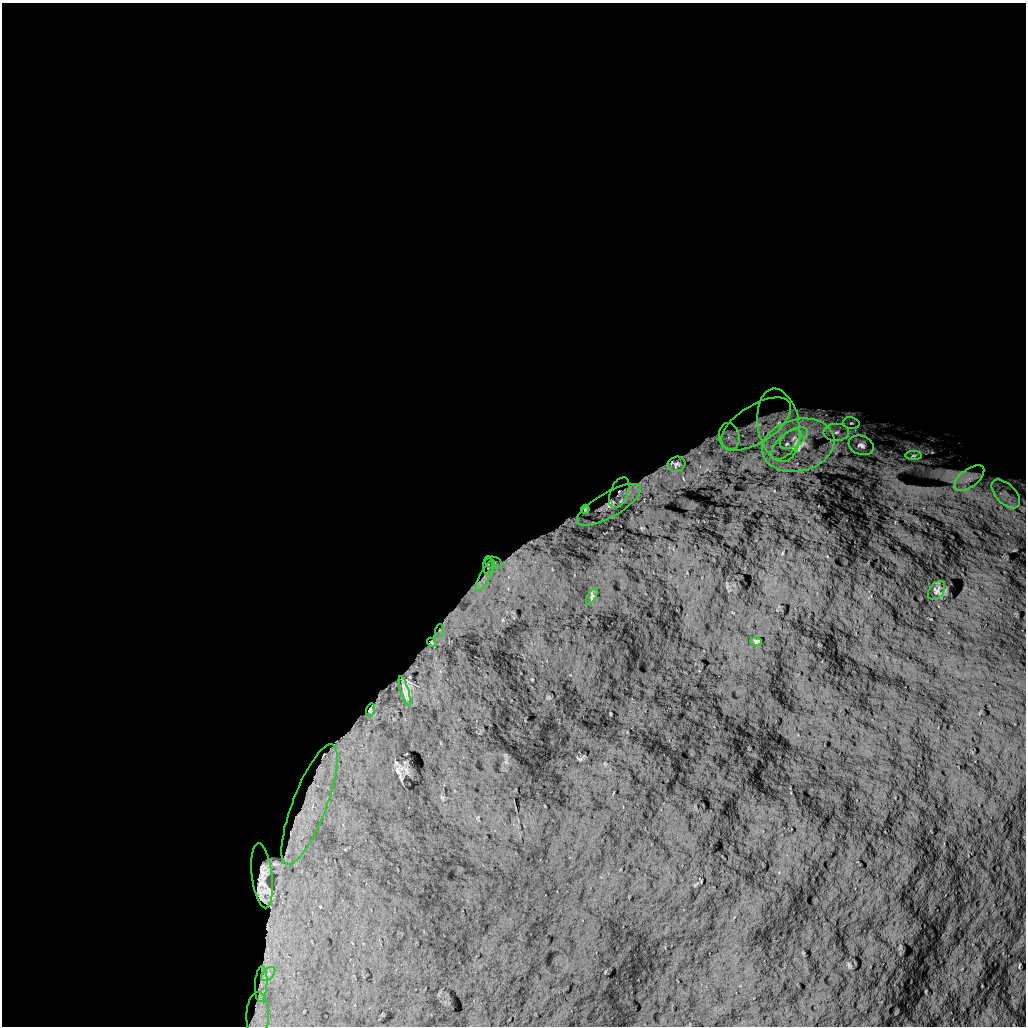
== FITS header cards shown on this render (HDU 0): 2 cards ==
NAXIS1  =                 1024 /
NAXIS2  =                 1024 /

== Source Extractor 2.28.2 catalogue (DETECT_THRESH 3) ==
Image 1024 x 1024 px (HDU 0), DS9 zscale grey, 1 PNG px = 1 image px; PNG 1028 x 1028 px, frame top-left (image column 1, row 1024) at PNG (2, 3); each listed source drawn as its Kron ellipse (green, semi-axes under 4 px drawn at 4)
Background 5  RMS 810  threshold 2430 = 3 sigma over >= 5 px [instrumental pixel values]
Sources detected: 31; all 31 listed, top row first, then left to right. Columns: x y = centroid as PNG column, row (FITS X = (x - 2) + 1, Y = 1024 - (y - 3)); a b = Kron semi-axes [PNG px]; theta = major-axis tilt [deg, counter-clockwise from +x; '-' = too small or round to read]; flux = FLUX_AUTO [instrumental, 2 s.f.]
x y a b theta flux
851 423 8 6 -12 1.7e+05
756 424 39 19 32 2.6e+06
779 425 37 21 -81 3.0e+06
836 432 13 8 1 4.7e+05
729 437 14 10 -78 5.4e+05
794 438 15 8 32 7.9e+05
786 445 19 9 46 7.7e+05
798 445 37 26 14 4.3e+06
861 445 13 9 -19 3.6e+05
913 455 8 4 1 9.1e+04
676 464 9 7 20 2.0e+05
969 478 17 9 37 5.6e+05
619 493 16 9 67 3.7e+05
1006 494 17 9 -46 7.3e+05
609 505 36 12 30 1.2e+06
585 509 4 2 - 6.4e+04
494 563 8 6 -15 1.2e+05
488 566 10 4 -89 1.2e+05
485 576 17 5 61 3.9e+05
937 590 11 7 54 1.6e+05
592 597 9 4 59 9.1e+04
440 630 6 4 71 7.5e+04
756 641 6 3 -7 7.8e+04
432 642 5 4 - 7.0e+04
405 691 15 4 -74 2.8e+05
370 710 6 4 74 1.0e+05
309 805 64 17 69 4.6e+06
262 876 33 10 -83 3.3e+05
268 974 9 5 45 2.6e+05
261 984 18 6 86 3.2e+05
258 1016 24 11 89 6.3e+05